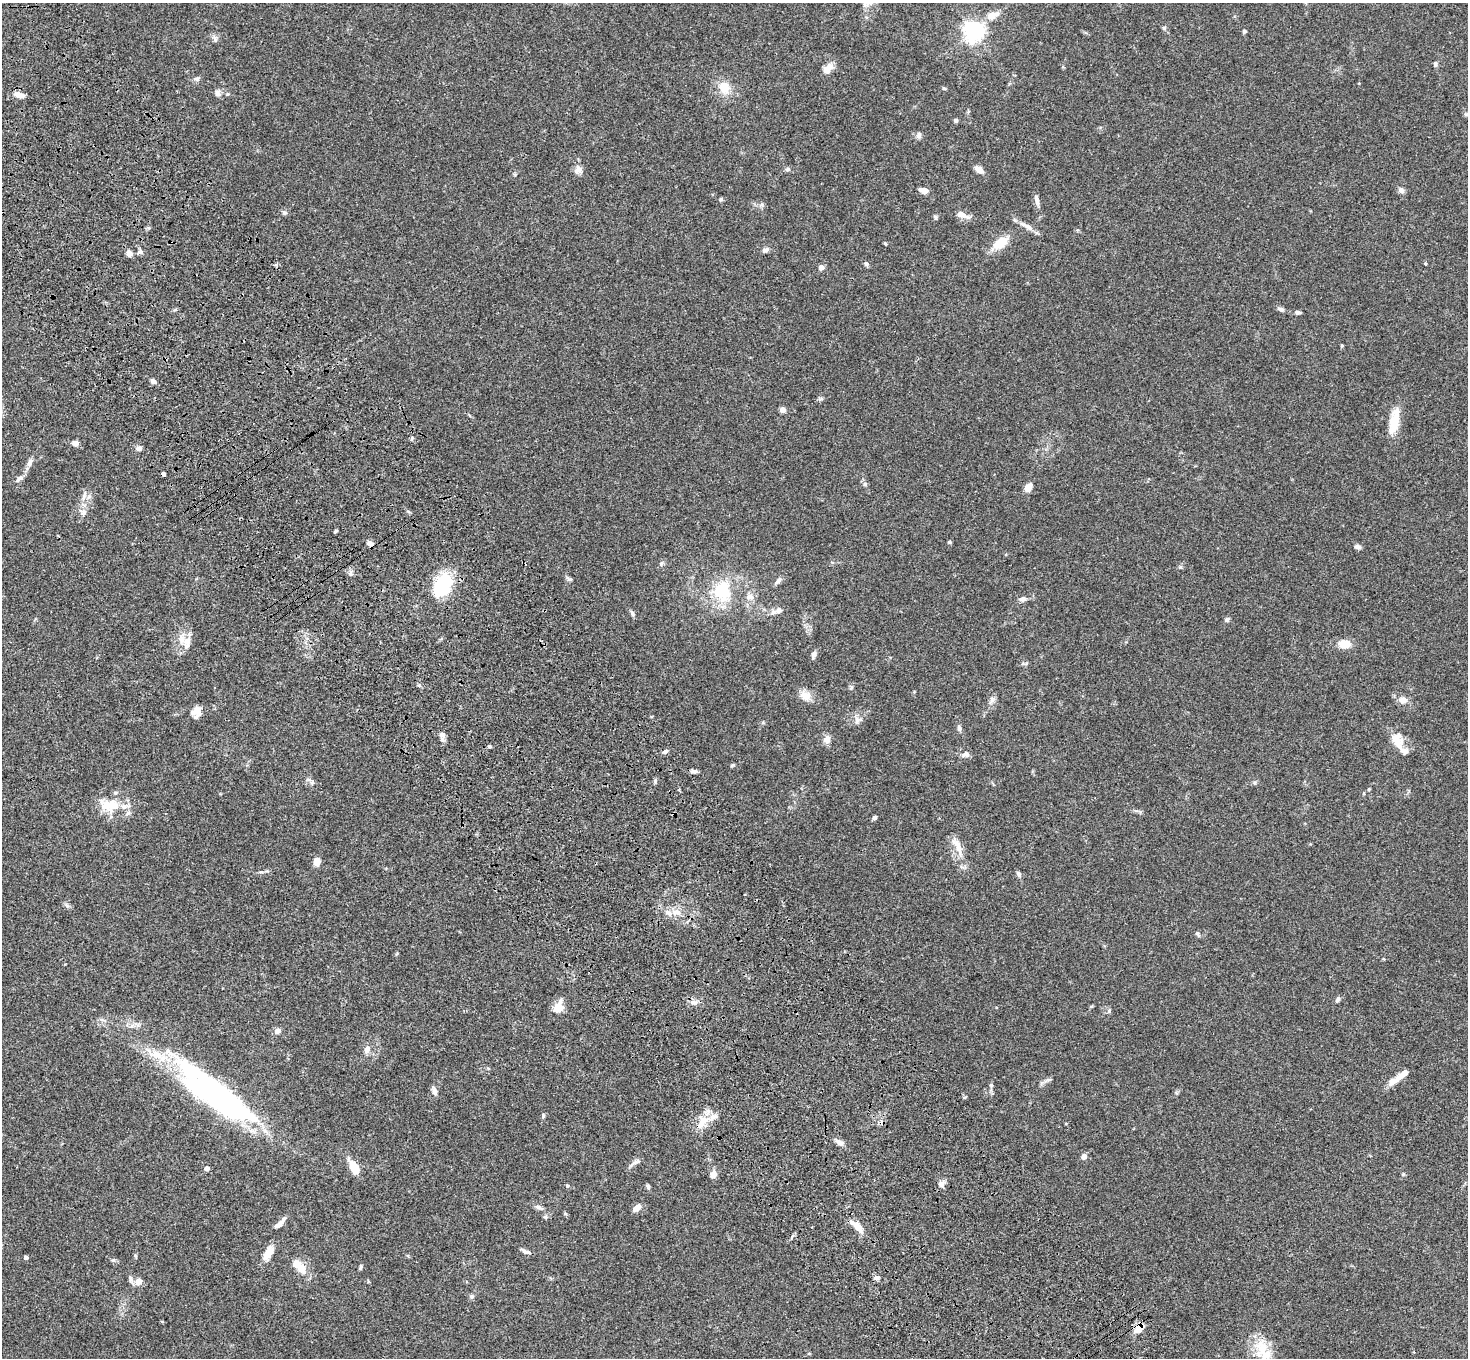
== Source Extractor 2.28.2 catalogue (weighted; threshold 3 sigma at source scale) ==
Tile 11 of 4 x 4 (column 3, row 3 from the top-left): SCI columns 3041-4506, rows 1734-3089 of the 6077 x 6038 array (HDU 1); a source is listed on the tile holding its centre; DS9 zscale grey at full resolution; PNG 1470 x 1360 px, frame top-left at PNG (2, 3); no overlay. Shown black and unused: <1% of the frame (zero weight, under 3 of 4 exposures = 6% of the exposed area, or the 3 px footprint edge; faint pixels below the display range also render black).
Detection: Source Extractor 2.28.2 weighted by HDU 2 'WHT'; one run over the whole footprint, this tile lists its part. Background 0.0588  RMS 0.0053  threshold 0.024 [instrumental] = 3 sigma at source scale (4.5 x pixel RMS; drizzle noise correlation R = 1.50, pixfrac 1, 0.05/0.05 arcsec/px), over >= 5 px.
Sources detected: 153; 3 inside a brighter object's white glare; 1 cosmic-ray / hot-pixel residue — not listed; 11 inside a brighter listed object's ellipse — not listed separately; the other 138 listed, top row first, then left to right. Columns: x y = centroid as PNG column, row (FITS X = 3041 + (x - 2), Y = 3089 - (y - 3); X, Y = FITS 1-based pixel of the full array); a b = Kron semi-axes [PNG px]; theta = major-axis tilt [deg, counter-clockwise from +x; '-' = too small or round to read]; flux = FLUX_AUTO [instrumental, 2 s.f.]
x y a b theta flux
992 16 14 8 24 5.8
1164 28 5 5 - 0.88
973 31 7 6 - 330
1244 31 5 5 - 0.95
215 39 10 6 -68 1.5
1435 64 7 5 83 1.1
830 67 11 9 -36 3.3
197 79 8 6 17 1.4
724 87 16 15 - 8.4
944 88 5 4 - 0.75
217 93 9 8 - 2.1
228 94 6 3 70 0.51
19 95 13 7 -17 3.8
1466 114 6 6 - 1.1
956 120 4 4 - 1.3
919 135 8 6 90 1.7
788 169 7 5 13 1.1
979 169 11 6 -35 3.1
578 170 11 10 - 3.2
923 190 9 5 -18 4.1
1401 190 8 7 - 1.7
721 199 5 5 - 0.86
1037 200 13 5 -75 2.3
761 205 6 6 - 1.2
284 213 8 6 -34 1.1
963 215 21 7 -21 3.7
935 217 6 5 - 0.79
1029 227 14 6 -41 2.6
885 243 4 3 - 0.59
1000 243 18 11 36 10
765 250 9 6 25 1.7
140 252 8 6 14 1.5
129 253 6 6 - 3.2
866 264 6 5 - 0.92
1425 264 4 3 - 0.54
276 265 5 5 - 0.84
821 267 5 4 - 3.9
1281 309 8 5 -22 1.5
1298 312 7 5 -4 1.2
1342 346 4 3 - 0.63
153 381 7 5 -42 1.8
821 399 7 5 43 0.95
783 410 5 4 - 4.2
1394 421 35 11 78 11
412 439 6 4 70 0.75
76 443 7 6 - 2.2
139 448 6 5 - 2.6
29 463 13 6 61 2.7
163 474 4 4 - 3.6
20 478 14 6 44 2.3
865 484 6 5 - 0.94
1028 488 7 5 59 6.5
84 495 14 5 72 2.4
83 512 8 7 - 2
336 531 5 3 - 0.67
949 542 5 4 - 0.66
370 544 6 5 - 2.9
1358 547 8 6 -18 1.5
661 563 7 5 68 1.1
1180 567 5 5 - 0.79
351 573 8 5 -71 1.3
569 579 10 4 -29 1.1
778 581 11 6 47 1.7
442 586 26 18 65 32
722 591 29 26 86 25
749 597 11 9 19 3.2
1022 599 9 7 6 2.1
779 610 11 8 33 2.7
632 613 8 5 -58 1.2
1227 620 7 5 26 1.2
182 639 19 9 -85 5.4
1344 644 13 9 1 7.2
814 654 8 6 72 2
1025 663 10 4 3 0.95
419 685 5 5 - 0.74
851 687 8 5 64 0.93
805 695 16 12 -26 4.9
992 699 9 6 90 1.9
1403 700 13 8 -8 3.5
196 712 13 10 71 3.8
857 720 10 9 - 2.6
959 728 9 5 -69 1.3
442 735 9 8 - 2.1
827 739 8 7 - 3.8
1397 741 22 14 -72 8.3
489 746 5 4 - 0.68
665 751 8 5 22 1.2
966 754 11 6 -2 1.9
732 765 6 4 44 0.66
694 771 8 5 0 1.6
312 783 6 6 - 1.1
1369 789 4 4 - 0.57
110 805 28 17 0 14
875 818 6 5 - 1.1
957 846 29 9 -65 7.2
317 861 6 5 - 7
1019 874 8 5 -63 1.4
676 912 12 8 8 4.4
1197 934 8 5 -57 1.1
1338 999 9 5 63 1.2
694 1002 12 4 4 1.9
558 1006 16 9 66 5.9
1109 1010 7 4 79 0.89
277 1031 6 6 - 2.4
367 1050 11 8 63 2.6
1402 1075 25 7 39 5.5
1047 1080 14 4 24 1.4
991 1085 6 5 - 0.9
434 1091 10 6 -70 2.2
218 1095 76 24 -37 160
543 1116 7 5 -90 0.94
702 1122 24 13 54 9.1
840 1143 11 7 -29 2.6
1084 1157 5 5 - 3.6
634 1163 13 6 34 2.1
354 1167 19 9 -60 7.5
207 1168 4 4 - 2.8
713 1174 9 8 - 2.9
1403 1174 5 4 - 0.6
941 1184 8 7 - 2.6
567 1186 5 5 - 0.77
648 1186 6 4 -71 0.98
539 1207 11 6 -23 1.8
637 1207 10 6 40 3.5
545 1217 7 5 -19 0.95
279 1224 14 5 45 3.5
857 1226 13 7 -53 6.3
526 1251 13 5 -20 1.8
268 1252 19 9 59 5.5
26 1257 4 4 - 1.8
298 1265 23 10 -44 8.4
361 1267 7 4 79 0.78
877 1278 8 5 2 1.3
131 1279 13 5 -67 1.8
138 1282 7 6 - 4.4
472 1296 6 6 - 1.2
1138 1329 10 7 48 7.1
1262 1346 29 21 -80 13
Overlapping masked pixels (flux is a lower limit): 5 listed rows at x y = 163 474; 370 544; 218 1095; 702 1122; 1138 1329
Unlisted compact peaks at least as high as the median listed source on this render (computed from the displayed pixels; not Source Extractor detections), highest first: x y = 113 1260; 1255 783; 261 872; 67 906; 655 781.